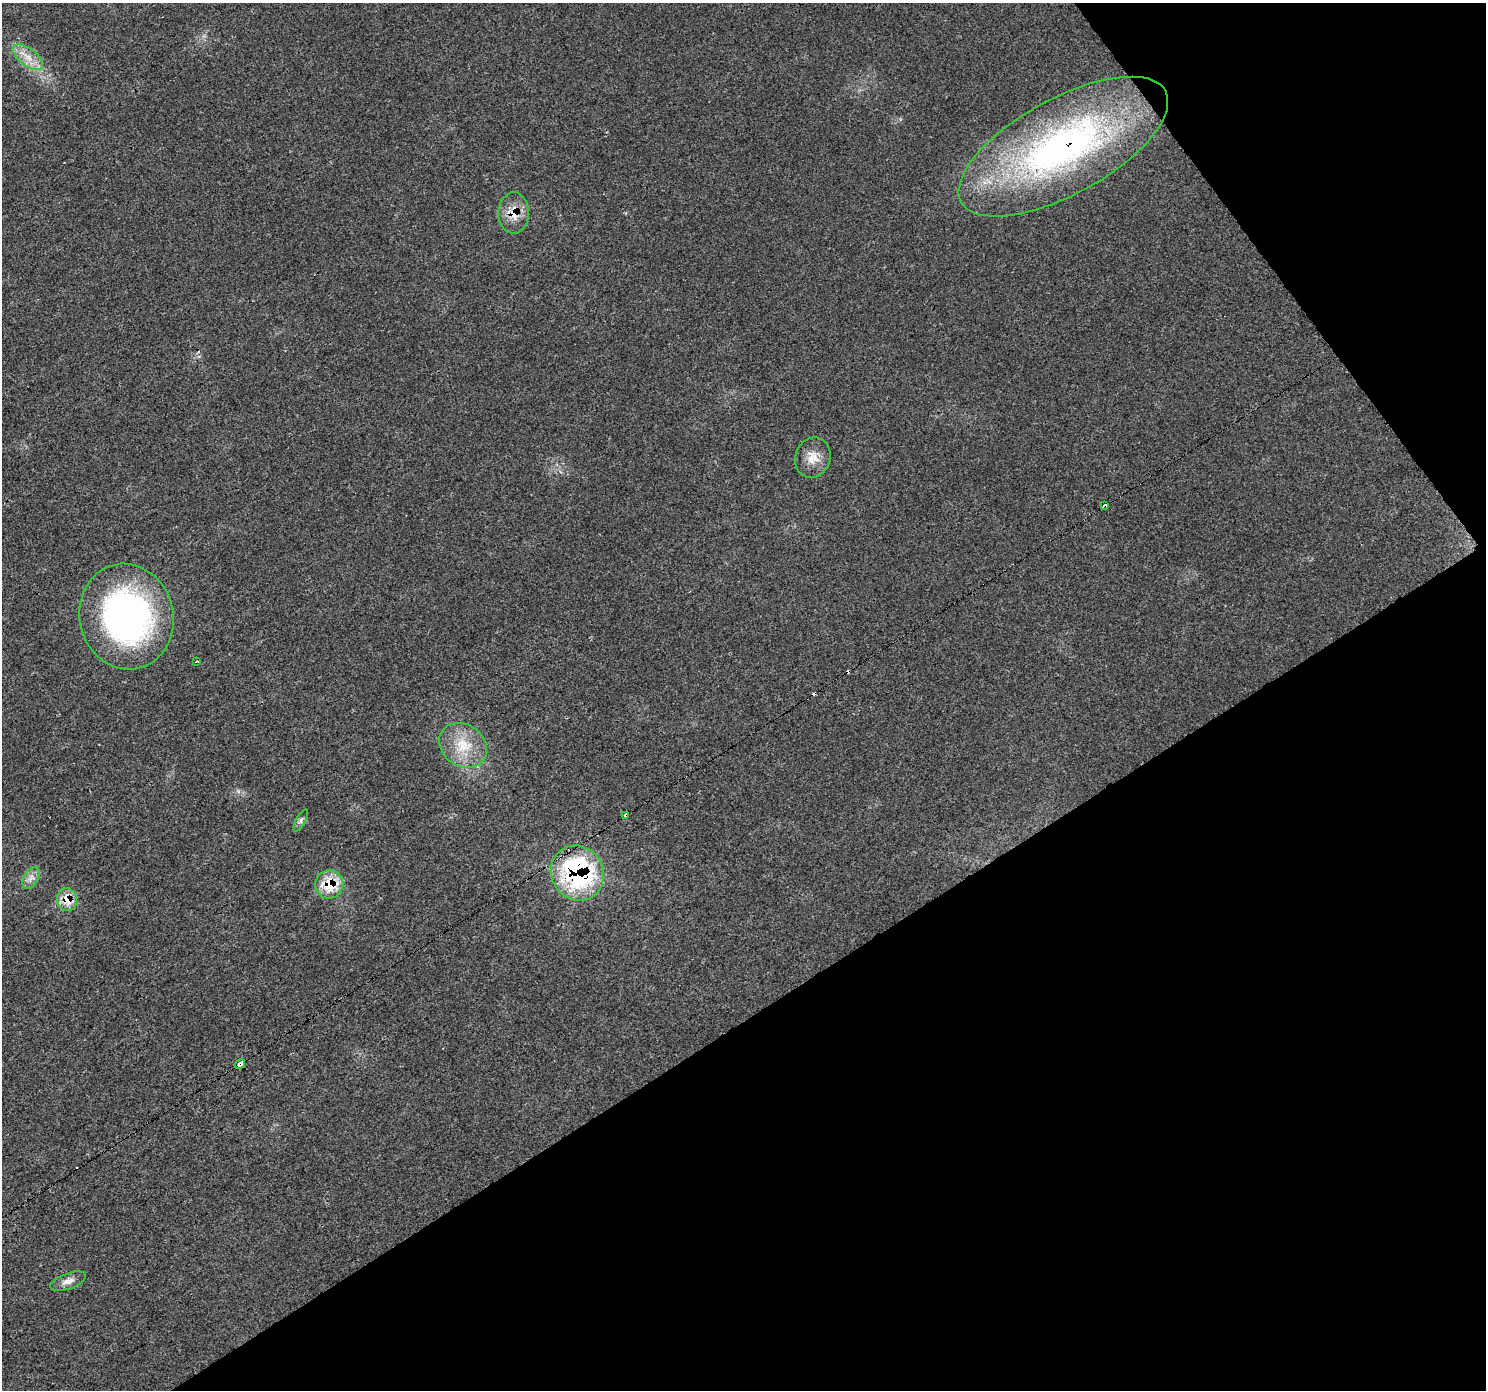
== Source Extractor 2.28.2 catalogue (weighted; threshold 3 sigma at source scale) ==
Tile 12 of 4 x 4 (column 4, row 3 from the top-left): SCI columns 4460-5943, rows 1577-2964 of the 5946 x 5872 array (HDU 1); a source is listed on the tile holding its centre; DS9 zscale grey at full resolution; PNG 1488 x 1392 px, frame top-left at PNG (2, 3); each listed source drawn as its Kron ellipse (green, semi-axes under 4 px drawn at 4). Shown black and unused: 33% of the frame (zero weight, under 3 of 4 exposures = <1% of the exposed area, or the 3 px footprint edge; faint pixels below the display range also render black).
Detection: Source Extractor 2.28.2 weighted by HDU 2 'WHT'; one run over the whole footprint, this tile lists its part. Background 0.0202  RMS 0.0031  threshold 0.0139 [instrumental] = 3 sigma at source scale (4.5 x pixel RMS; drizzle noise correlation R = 1.50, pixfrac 1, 0.0396/0.0396 arcsec/px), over >= 5 px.
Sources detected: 19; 3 cosmic-ray / hot-pixel residue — neither listed nor drawn; the other 16 listed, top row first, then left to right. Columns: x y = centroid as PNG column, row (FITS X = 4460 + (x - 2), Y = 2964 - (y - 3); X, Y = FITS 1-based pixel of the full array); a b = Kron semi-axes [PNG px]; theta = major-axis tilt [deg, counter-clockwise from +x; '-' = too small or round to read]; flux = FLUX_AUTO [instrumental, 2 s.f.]
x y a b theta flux
28 57 18 8 -38 4.1
1063 147 116 48 29 120
514 213 21 15 89 5.6
813 458 20 17 70 4.8
1105 506 3 3 - 3.1
126 617 53 47 -76 100
196 661 3 2 - 0.39
463 745 25 21 -36 10
626 815 4 3 - 1.9
301 820 12 5 60 0.93
577 873 28 26 -58 53
31 878 12 7 59 1.7
329 884 14 14 - 9.8
67 899 12 9 -80 5.7
240 1064 6 3 34 27
68 1281 18 8 20 2.3
Overlapping masked pixels (flux is a lower limit): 8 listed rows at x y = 1063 147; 514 213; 1105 506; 626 815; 577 873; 329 884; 67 899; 240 1064